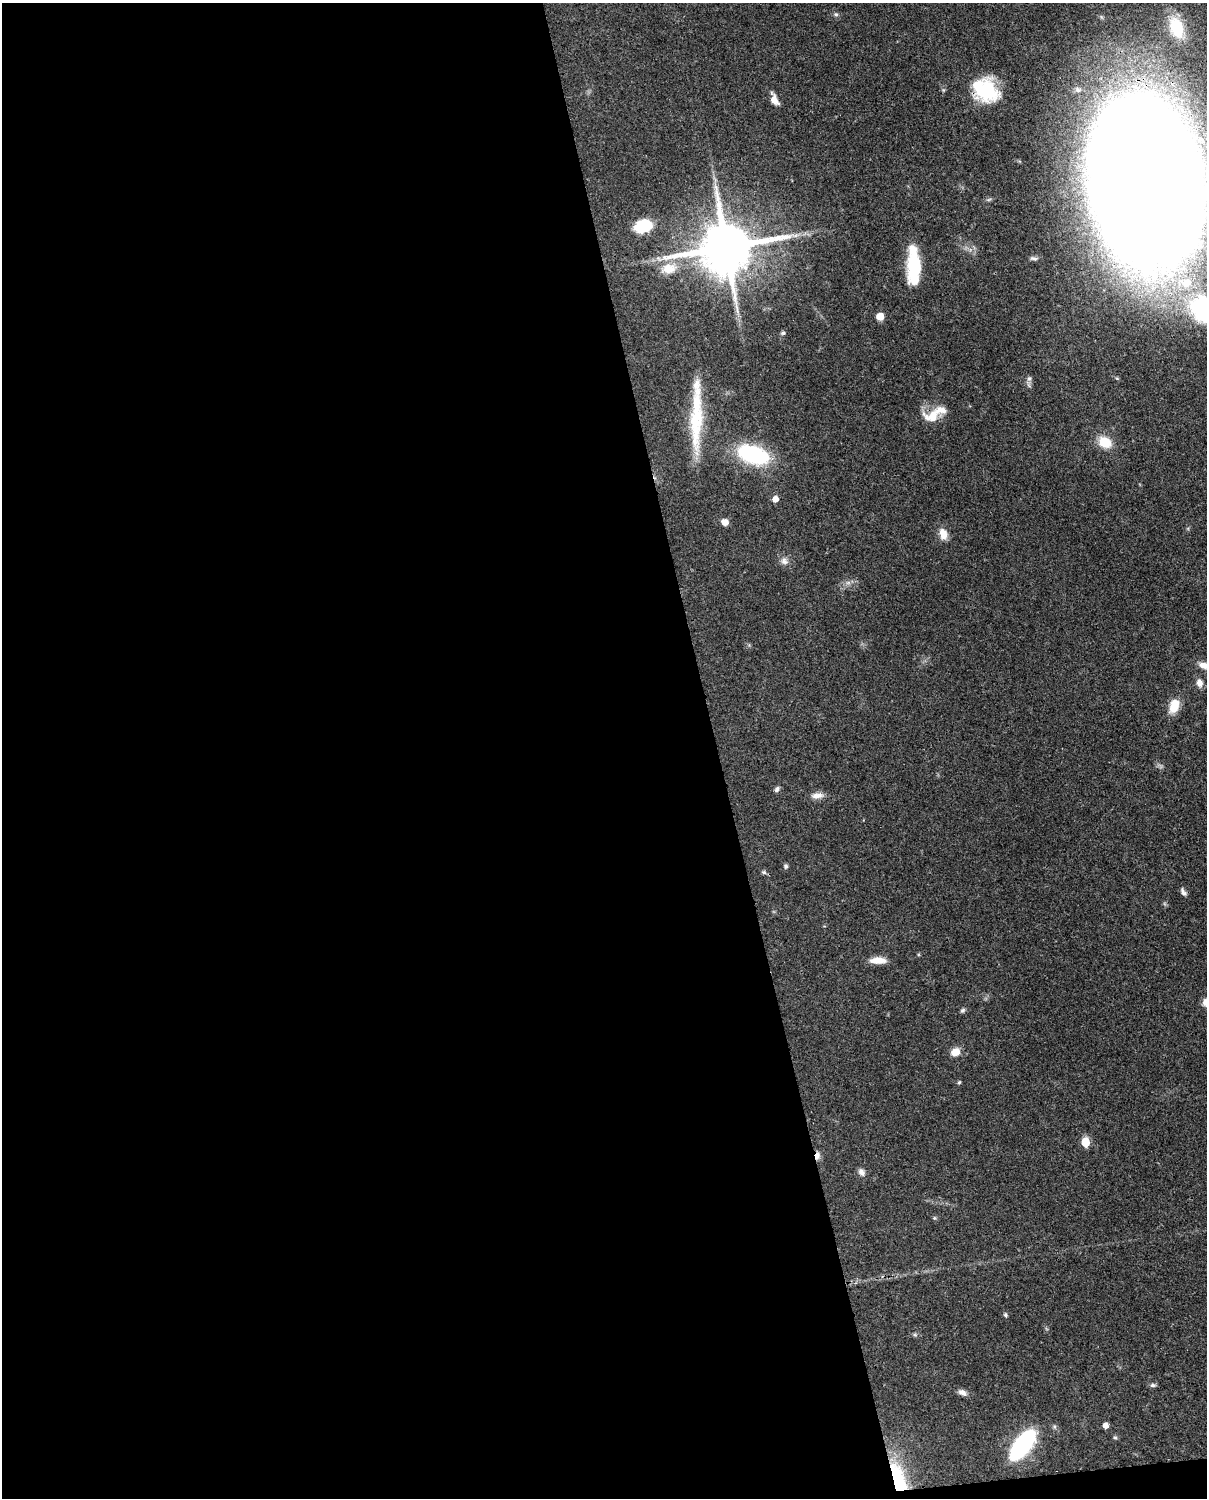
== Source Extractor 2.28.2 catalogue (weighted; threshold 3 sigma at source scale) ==
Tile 9 of 4 x 3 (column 1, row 3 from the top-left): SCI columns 89-1293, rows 266-1761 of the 4999 x 4907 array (HDU 1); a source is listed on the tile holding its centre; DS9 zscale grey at full resolution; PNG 1209 x 1500 px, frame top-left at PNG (2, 3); no overlay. Shown black and unused: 60% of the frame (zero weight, under 3 of 4 exposures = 7% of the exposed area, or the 3 px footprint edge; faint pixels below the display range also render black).
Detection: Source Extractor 2.28.2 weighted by HDU 2 'WHT'; one run over the whole footprint, this tile lists its part. Background 0.0857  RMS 0.0039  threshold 0.0174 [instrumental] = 3 sigma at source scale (4.5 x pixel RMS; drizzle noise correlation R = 1.50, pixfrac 1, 0.05/0.05 arcsec/px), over >= 5 px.
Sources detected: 54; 1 inside a brighter object's white glare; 1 long thin detection or spike segment (spike, bleed or trail) — not listed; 2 inside a brighter listed object's ellipse — not listed separately; the other 50 listed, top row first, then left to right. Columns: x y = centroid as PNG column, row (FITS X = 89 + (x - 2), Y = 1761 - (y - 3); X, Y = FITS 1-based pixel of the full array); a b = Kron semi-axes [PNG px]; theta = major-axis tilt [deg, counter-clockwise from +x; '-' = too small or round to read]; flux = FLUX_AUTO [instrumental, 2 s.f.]
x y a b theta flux
836 14 7 5 -21 0.76
1176 27 26 16 -71 14
985 90 29 23 -39 23
774 100 12 6 -67 4.1
1146 180 117 73 -82 1800
643 226 19 14 18 12
795 235 9 4 19 1.2
726 247 16 14 11 2700
1034 258 9 5 -7 1
914 266 34 12 89 23
669 268 22 14 14 7.4
1203 309 43 34 -48 48
880 317 5 5 - 8.2
783 333 6 4 2 0.62
1029 378 8 6 89 1.2
933 416 25 15 12 7.7
695 421 66 19 88 23
1105 442 16 12 -28 8
753 454 37 19 -18 34
775 499 5 5 - 3.3
725 522 7 6 - 3.4
943 534 14 9 -76 4.1
784 561 10 9 - 2.1
848 583 7 5 0 1.1
1203 665 14 7 -17 2.8
1199 683 10 8 -74 2.3
1174 706 17 11 72 6.5
777 789 8 5 53 0.92
817 795 16 8 8 2.7
786 866 6 5 - 0.75
764 872 7 5 -22 0.73
1183 892 11 5 -58 1.2
878 960 17 7 0 4.8
1206 1003 10 9 - 2.9
963 1010 7 5 43 0.76
955 1052 10 8 27 4
959 1082 5 4 - 0.6
1085 1142 6 5 - 16
817 1156 10 6 80 2.1
861 1172 10 7 -57 1.7
934 1218 5 5 - 0.53
1005 1315 6 4 -63 0.65
915 1335 6 4 -18 0.61
1153 1385 8 5 9 0.89
962 1392 11 6 -28 2
1105 1425 5 4 - 2.8
1055 1427 6 4 -71 0.6
1115 1438 6 4 -2 0.54
1022 1445 29 13 53 53
898 1479 40 15 -75 21
Overlapping masked pixels (flux is a lower limit): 6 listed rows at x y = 985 90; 1146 180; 726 247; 933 416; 817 1156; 898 1479
Isophote crosses this tile's border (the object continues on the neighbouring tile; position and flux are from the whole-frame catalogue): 4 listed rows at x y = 1146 180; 1203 309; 1203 665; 1206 1003